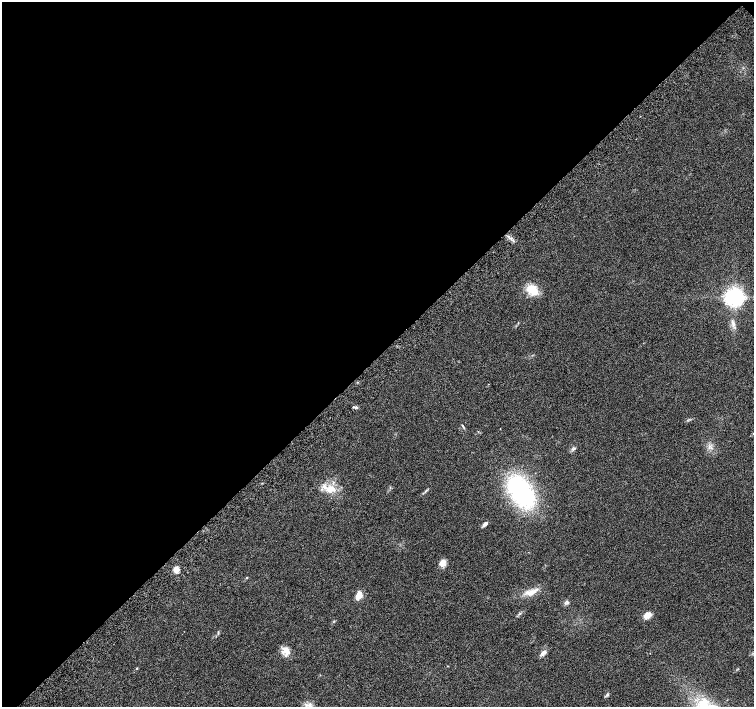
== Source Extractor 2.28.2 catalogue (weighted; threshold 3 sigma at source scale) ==
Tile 2 of 4 x 4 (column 2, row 1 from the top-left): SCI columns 1552-3054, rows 4490-5899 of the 6097 x 6093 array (HDU 1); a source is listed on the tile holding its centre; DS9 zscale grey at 2 x 2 block average (1 PNG px = mean of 2 x 2 image px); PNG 756 x 709 px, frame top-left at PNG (2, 2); no overlay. Shown black and unused: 50% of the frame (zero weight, under 5 of 9 exposures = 3% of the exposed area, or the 3 px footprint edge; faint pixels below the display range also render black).
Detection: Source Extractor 2.28.2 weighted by HDU 2 'WHT'; one run over the whole footprint, this tile lists its part. Background 0.0304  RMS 0.0022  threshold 0.00916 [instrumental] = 3 sigma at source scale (4.09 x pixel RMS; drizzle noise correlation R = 1.36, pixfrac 0.8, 0.0396/0.0396 arcsec/px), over >= 5 px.
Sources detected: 22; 1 inside a brighter listed object's ellipse — not listed separately; the other 21 listed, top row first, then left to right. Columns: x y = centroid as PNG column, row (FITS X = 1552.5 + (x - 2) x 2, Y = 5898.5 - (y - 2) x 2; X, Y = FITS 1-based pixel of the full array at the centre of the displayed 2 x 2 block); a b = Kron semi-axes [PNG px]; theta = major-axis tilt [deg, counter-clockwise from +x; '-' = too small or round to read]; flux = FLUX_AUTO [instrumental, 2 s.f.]
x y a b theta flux
533 290 15 10 -46 7.7
735 297 5 5 - 250
733 324 8 3 -75 1.5
353 407 3 2 - 0.44
463 426 6 2 -52 0.52
573 449 7 3 26 0.9
331 489 17 9 0 6.7
521 492 41 24 -56 55
485 524 7 4 44 1.5
443 563 9 8 - 2.9
176 569 3 3 - 14
246 578 3 2 - 0.31
532 592 17 6 16 4.5
359 595 9 7 58 3.9
567 602 4 3 - 0.79
647 615 9 7 11 3.2
218 633 3 2 - 0.39
286 651 11 8 -75 4.3
543 652 9 5 44 1.9
137 668 3 2 - 0.39
607 695 6 3 36 0.69
Diffuse or blended objects may show on this block-average render without a row.